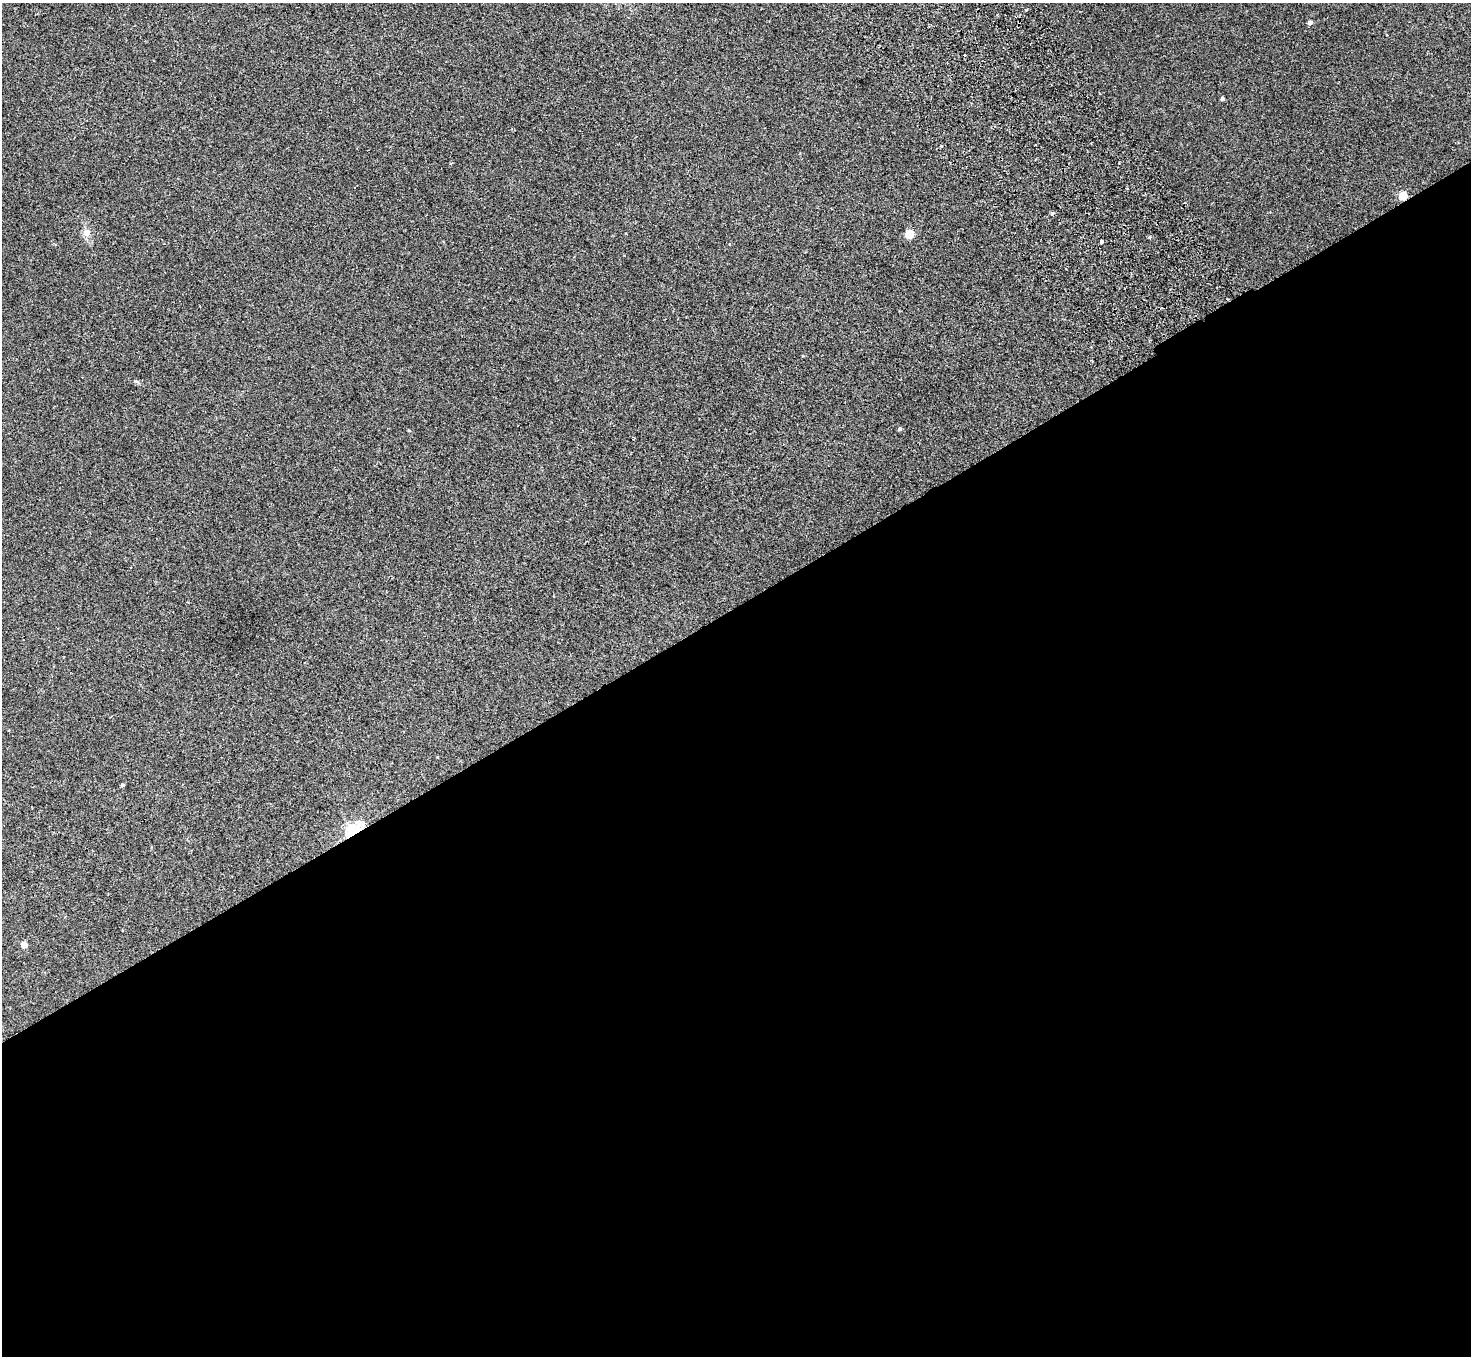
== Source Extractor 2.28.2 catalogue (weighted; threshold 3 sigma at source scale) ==
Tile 15 of 4 x 4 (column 3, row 4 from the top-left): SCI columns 2992-4460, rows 334-1687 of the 5980 x 5944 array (HDU 1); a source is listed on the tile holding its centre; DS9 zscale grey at full resolution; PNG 1473 x 1358 px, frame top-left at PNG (2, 3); no overlay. Shown black and unused: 56% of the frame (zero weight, under 2 of 3 exposures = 3% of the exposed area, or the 3 px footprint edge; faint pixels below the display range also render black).
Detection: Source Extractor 2.28.2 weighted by HDU 2 'WHT'; one run over the whole footprint, this tile lists its part. Background 0.0219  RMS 0.0068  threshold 0.0305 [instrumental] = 3 sigma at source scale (4.5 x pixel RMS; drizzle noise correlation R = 1.50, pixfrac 1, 0.05/0.05 arcsec/px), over >= 5 px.
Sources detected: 17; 1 inside a brighter object's white glare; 1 cosmic-ray / hot-pixel residue — not listed; the other 15 listed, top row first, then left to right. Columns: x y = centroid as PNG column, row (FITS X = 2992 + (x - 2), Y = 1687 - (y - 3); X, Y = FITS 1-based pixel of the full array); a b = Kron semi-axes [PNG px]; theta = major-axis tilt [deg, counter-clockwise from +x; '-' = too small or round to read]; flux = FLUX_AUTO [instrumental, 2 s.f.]
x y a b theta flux
1026 10 4 4 - 0.58
1310 22 4 4 - 3.4
1222 99 4 3 - 1.9
1403 196 5 4 - 29
1052 213 5 4 - 1.1
87 232 9 8 - 4.3
909 234 5 5 - 23
1149 237 4 4 - 0.8
1101 242 5 3 - 7.1
136 381 6 4 -19 0.91
900 429 4 4 - 1.3
437 757 3 2 - 0.44
122 785 3 3 - 1.2
354 831 6 5 - 190
24 945 4 4 - 6.5
Overlapping masked pixels (flux is a lower limit): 2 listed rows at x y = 1403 196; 354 831